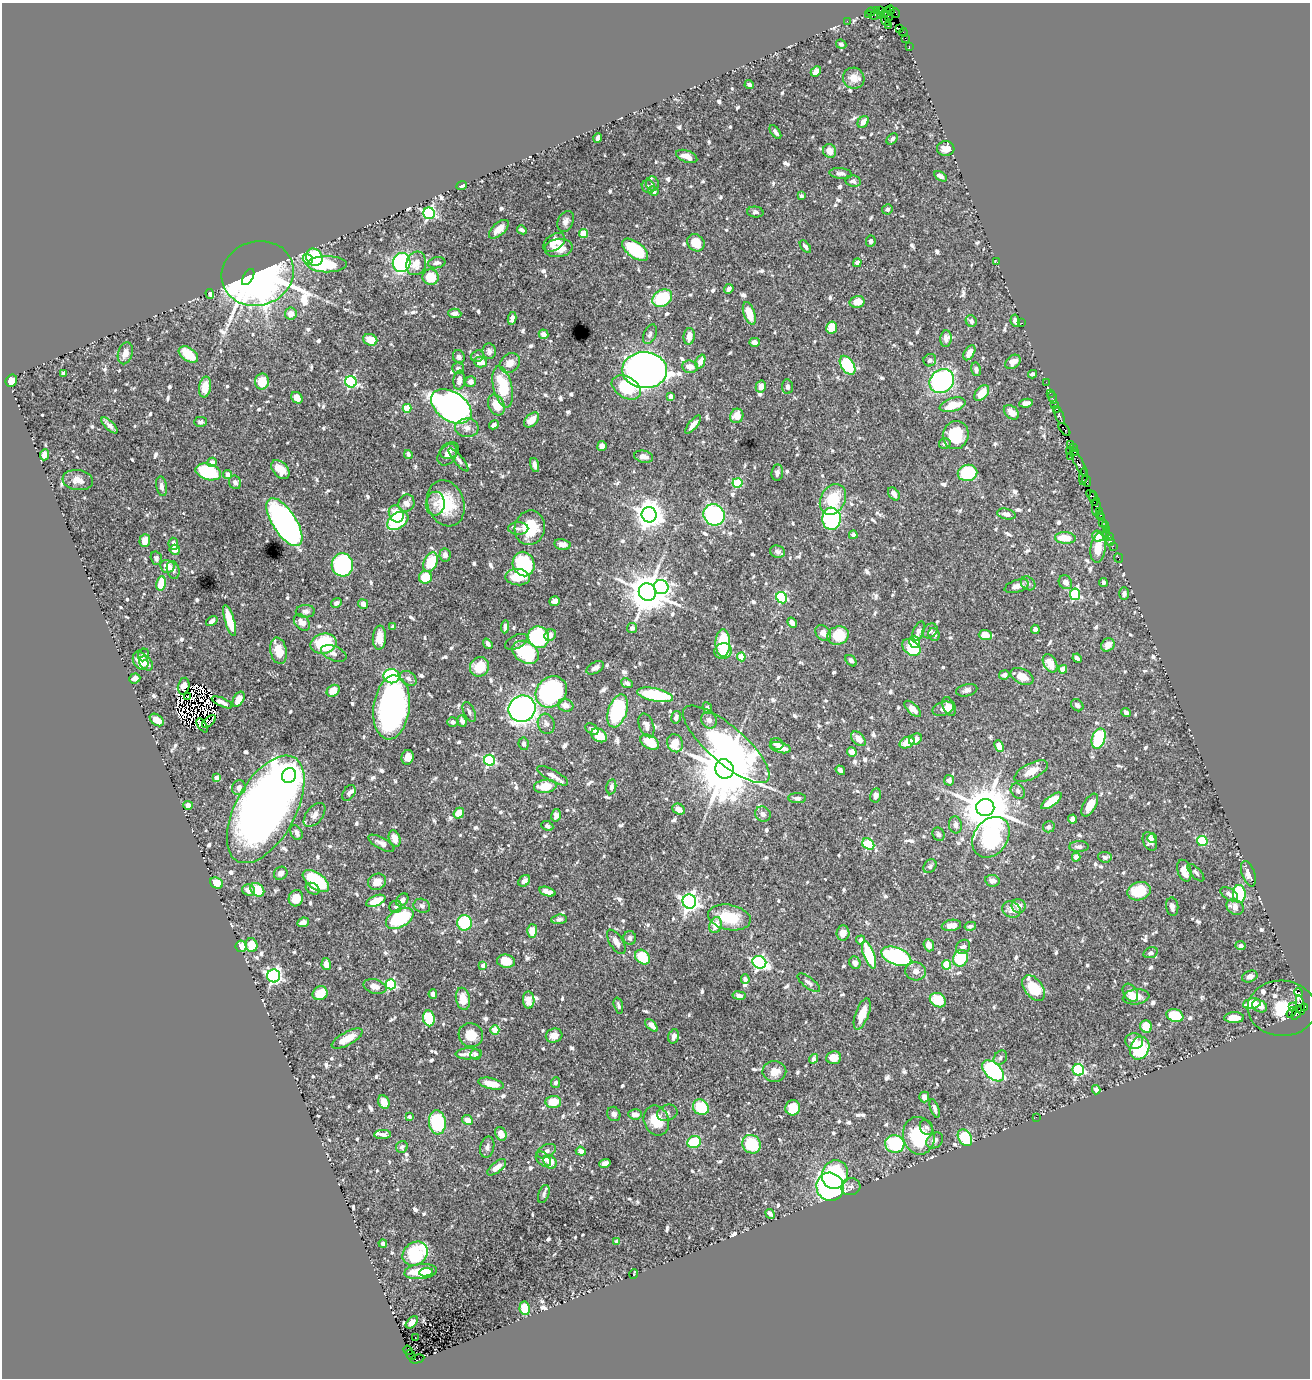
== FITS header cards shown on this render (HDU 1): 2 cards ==
NAXIS1  =                 1308
NAXIS2  =                 1376

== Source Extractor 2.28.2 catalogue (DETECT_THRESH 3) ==
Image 1308 x 1376 px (HDU 1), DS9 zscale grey, 1 PNG px = 1 image px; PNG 1312 x 1380 px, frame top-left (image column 1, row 1376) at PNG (2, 3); each listed source drawn as its Kron ellipse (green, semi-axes under 4 px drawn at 4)
Background 1.07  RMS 0.012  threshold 0.0366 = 3 sigma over >= 5 px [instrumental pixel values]
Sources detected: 968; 8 with non-positive FLUX_AUTO (blend fragments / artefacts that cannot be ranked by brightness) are neither listed nor drawn; of the other 960, the 500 brightest by FLUX_AUTO listed and drawn (460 fainter detections omitted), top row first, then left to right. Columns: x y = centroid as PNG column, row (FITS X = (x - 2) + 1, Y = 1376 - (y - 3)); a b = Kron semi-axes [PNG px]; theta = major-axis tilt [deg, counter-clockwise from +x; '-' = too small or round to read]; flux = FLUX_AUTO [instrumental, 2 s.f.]
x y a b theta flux
880 10 3 2 - 71
890 10 4 2 - 42
876 11 3 2 - 57
871 12 4 3 - 140
886 12 6 3 53 120
895 13 5 3 - 34
868 15 4 3 - 58
875 15 6 2 21 62
881 16 4 3 - 130
888 16 5 3 - 120
847 21 2 2 - 20
886 21 5 3 - 220
889 25 3 2 - 8.8
899 28 4 3 - 96
903 32 4 2 - 78
905 38 2 2 - 20
841 44 5 4 - 2.5
909 46 2 2 - 28
816 71 6 4 43 7
854 78 11 10 - 8.6
749 85 4 3 - 2.5
863 122 6 5 - 6
775 132 8 4 -53 2.8
598 138 5 4 - 4.7
892 139 6 4 43 2.5
946 149 9 7 2 8
830 151 7 6 - 8.7
687 156 11 6 -20 8.1
841 173 11 5 -6 3.1
941 176 7 4 -31 4.7
853 181 7 5 -11 3.5
652 184 7 6 - 2.7
462 186 5 3 - 3.2
648 187 7 6 - 2.5
653 191 5 4 - 4.6
801 196 4 3 - 2.4
887 209 5 5 - 2.9
755 212 8 5 -5 2.4
429 213 6 5 - 170
566 221 11 7 65 4.3
499 229 12 6 42 9.1
522 230 5 4 - 3.2
583 234 4 4 - 25
871 241 6 5 - 2.5
554 242 12 7 35 9.7
696 243 9 8 - 18
805 247 7 4 -51 2.5
559 248 14 9 7 12
635 250 15 8 -37 61
314 257 9 8 - 55
308 259 5 4 - 18
997 262 3 2 - 12
402 263 9 9 - 130
416 263 12 9 72 9.1
437 263 9 5 9 2.8
857 263 4 4 - 4.2
327 264 20 8 0 44
258 273 36 32 19 750
248 277 9 5 59 110
431 277 8 8 - 21
729 289 5 4 - 3.9
210 294 5 4 - 3
662 298 10 8 32 57
857 302 7 6 - 12
455 313 6 4 -3 5.1
749 313 12 5 -72 19
291 314 6 5 - 6.8
512 318 6 4 79 4.3
971 321 6 5 - 2.9
1015 321 6 4 -80 2.7
1021 323 3 2 - 70
832 328 6 5 - 17
543 334 5 4 - 4.8
650 334 10 6 65 3.3
689 336 8 5 82 9
946 339 8 5 85 5.6
370 340 7 5 -20 15
754 342 5 4 - 6.7
489 351 8 6 -82 3.1
125 353 11 7 75 6.4
969 353 8 5 59 7.2
188 354 11 6 -34 23
477 356 7 5 20 2.5
459 357 6 6 - 2.6
930 360 6 6 - 2.8
700 361 7 4 69 8
480 362 6 5 - 13
1013 362 8 6 39 5.9
510 363 11 9 39 7.9
848 365 10 6 -57 70
690 367 8 6 -6 8.4
458 368 6 5 - 3
976 369 7 5 -78 3.3
645 370 22 18 -3 770
63 373 4 4 - 2.4
1032 374 4 3 - 3
459 380 9 6 83 7.2
11 381 6 5 - 9.7
942 381 13 11 40 150
262 382 8 7 - 20
351 382 6 5 - 130
471 382 5 5 - 4.9
1046 382 2 2 - 27
761 386 6 5 - 6
205 387 10 6 81 15
503 387 21 9 -77 39
626 387 16 10 -31 45
787 387 7 5 -83 3.3
982 393 9 5 49 15
1050 393 2 2 - 46
670 396 4 4 - 5.8
297 398 6 5 - 8.6
1053 398 6 2 -72 64
1026 403 7 4 9 3.8
496 405 11 8 -63 14
953 405 13 6 17 19
1055 405 3 3 - 150
451 406 22 14 -34 370
407 408 4 4 - 25
1057 409 4 3 - 94
1011 412 9 6 -41 7.4
1059 415 9 3 -70 240
737 416 7 6 - 10
532 420 9 5 44 9.7
200 422 6 5 - 2.9
693 424 11 4 52 5.2
109 425 10 4 -44 4.6
494 425 5 4 - 2.7
467 428 12 9 -1 6.4
1064 429 7 3 -49 170
956 435 14 13 - 31
945 444 5 5 - 3.2
1070 444 3 3 - 88
602 446 5 4 - 5.5
1073 448 3 2 - 80
450 451 10 7 38 4.9
1069 451 2 2 - 33
1075 452 3 2 - 53
408 454 4 4 - 3.4
44 455 5 4 - 5.8
447 455 12 8 52 6.8
1070 456 2 2 - 43
643 457 9 6 -11 5.9
459 460 14 4 -50 3.6
212 462 5 4 - 3.5
1079 463 15 3 -63 630
535 465 7 4 -75 3.6
280 470 11 7 -48 11
208 472 13 8 -15 63
777 473 8 6 83 3.4
967 473 10 8 13 64
228 475 4 4 - 5.4
1083 476 9 3 81 140
78 480 15 10 -8 8.1
1086 481 6 3 -73 230
235 482 7 6 - 3
738 483 5 5 - 44
162 486 10 5 -81 4.3
894 494 7 5 -54 4
1091 495 6 3 -50 230
833 499 16 12 62 35
1094 499 7 3 -82 230
406 503 9 7 63 6.1
446 503 23 18 -70 39
435 504 12 9 85 6.8
1096 507 9 3 85 260
1099 511 2 2 - 95
396 514 9 7 -62 17
1006 514 9 5 -13 5
1100 514 3 3 - 78
649 515 7 7 - 1200
714 515 11 10 - 120
1102 518 3 2 - 92
831 519 11 9 88 160
398 521 12 7 34 58
284 522 27 11 -57 360
1103 522 3 2 - 72
1105 525 2 2 - 28
518 528 10 6 -1 2.9
530 528 17 15 78 35
1106 529 2 2 - 17
1106 533 2 2 - 38
853 535 4 4 - 2.7
1098 536 6 5 - 11
1109 536 3 2 - 77
1065 538 10 6 -4 18
145 541 6 5 - 10
1111 541 3 2 - 16
173 544 6 5 - 4.1
562 544 8 5 -12 5.9
1113 546 2 2 - 34
1098 548 15 7 83 14
175 550 5 5 - 7.1
777 552 8 6 -16 3.5
445 555 6 5 - 4
156 558 7 5 -75 2.5
1118 558 5 2 - 34
430 562 10 6 66 33
524 564 12 10 -68 88
342 565 12 10 -83 130
167 566 7 6 - 9.6
173 570 9 6 -74 3.7
425 577 6 6 - 22
518 577 12 8 -4 19
1065 582 7 6 - 5.4
1103 582 4 4 - 2.8
1028 583 8 6 -41 2.8
161 584 7 5 80 21
1017 586 12 6 18 5.4
661 587 7 7 - 150
647 592 9 8 - 3100
1124 593 6 5 - 2.8
1075 594 6 5 - 74
782 598 6 5 - 84
555 601 5 5 - 5.4
336 603 5 4 - 2.5
363 604 5 4 - 7.6
305 611 9 6 1 3.7
212 621 6 4 35 3.4
230 621 16 5 -73 26
302 622 9 6 -46 7.3
792 622 5 4 - 6
393 627 4 4 - 4
505 627 6 4 85 3.3
632 628 5 5 - 3.1
1035 629 5 4 - 3.1
919 631 10 5 67 5.4
930 631 8 6 43 2.8
823 633 9 6 -46 8.5
934 634 7 5 -66 4
550 635 6 5 - 5.4
985 635 7 5 -1 12
838 636 11 9 19 25
538 637 11 10 - 87
379 638 12 6 86 10
516 642 12 6 28 2.6
914 642 6 5 - 20
723 643 13 7 90 55
324 644 13 10 13 57
488 644 5 3 - 3.1
1108 645 7 6 - 8.4
911 647 10 7 -37 44
279 651 13 8 -78 16
723 651 9 7 24 17
526 652 14 10 -30 60
334 653 13 7 -21 3.7
143 655 6 5 - 2.9
741 657 4 4 - 25
1077 658 5 3 - 3.2
141 661 9 7 -61 10
851 661 6 4 -47 3.1
146 663 8 6 -45 4.7
1050 663 10 6 -60 11
479 667 10 9 - 23
595 668 9 5 28 3.9
1063 669 4 4 - 15
1004 675 5 4 - 2.8
391 676 8 7 - 94
1022 676 12 7 -25 11
135 678 6 5 - 3.8
408 678 9 6 -34 3.8
627 683 6 4 -25 2.9
184 686 8 5 78 3.7
967 690 11 6 13 3.5
333 691 7 5 35 11
551 692 17 14 45 130
655 695 18 6 -12 67
188 697 3 2 - 2.5
239 699 8 5 61 11
222 702 11 4 -24 2.5
566 705 8 6 -16 7
1077 705 7 5 -45 3
392 707 32 18 83 310
949 707 10 6 -68 5.5
707 708 6 4 -66 2.5
522 709 14 13 - 400
913 709 10 5 -44 6.6
943 709 11 6 17 6.6
618 711 17 9 71 84
469 712 11 5 -65 2.7
1126 713 5 4 - 4
676 717 6 5 - 3.4
157 720 8 5 -37 8.3
709 720 8 7 - 4.7
462 721 6 4 -71 4.1
209 722 8 2 40 3.2
452 722 5 5 - 3.4
546 724 10 8 -73 4.3
202 725 8 4 -54 13
646 725 12 7 -70 5.4
592 729 7 5 -36 3.3
599 735 8 6 -35 20
858 739 9 5 -46 8.5
915 739 7 5 37 5.4
1099 739 10 6 72 65
650 742 10 6 -31 22
675 743 9 8 - 17
907 743 8 5 26 15
524 744 6 5 - 3.4
726 744 55 18 -41 220
777 744 6 6 - 5.1
999 746 6 4 -67 8.7
780 748 11 5 -13 8.6
852 752 5 4 - 10
408 757 7 6 - 6.5
490 760 5 5 - 110
724 769 10 9 - 7600
840 770 5 4 - 3.1
1031 771 18 8 26 12
289 776 7 7 - 670
553 776 17 5 -29 6.6
216 778 4 4 - 8.4
949 780 5 5 - 3.9
545 786 11 6 8 20
611 787 7 5 79 2.6
239 788 7 6 - 4.9
1018 791 8 6 -51 3.1
349 793 8 5 58 2.5
876 795 7 5 79 3.9
797 798 9 5 -3 3
1051 801 12 5 37 24
188 805 4 4 - 5.7
1090 805 12 6 60 15
985 807 9 8 - 4500
266 809 59 30 61 890
679 809 7 5 -30 6.7
459 813 5 5 - 12
763 814 8 7 - 4.1
314 815 14 8 51 5.4
556 815 6 5 - 3.1
1072 819 4 4 - 3.6
955 825 8 6 -82 3.4
547 826 6 4 -27 2.4
1049 827 6 5 - 2.7
296 833 8 5 -61 4.5
939 834 7 5 -62 2.7
991 837 22 17 54 160
395 838 8 5 -70 9.2
1152 838 5 4 - 2.5
1150 841 10 6 -64 5.9
1202 841 5 5 - 49
381 843 14 5 -28 5.3
868 844 6 5 - 64
1079 847 10 5 1 3.1
1076 857 4 4 - 7.2
1105 857 7 5 -7 3.1
930 866 7 5 49 2.6
1184 871 11 6 -73 11
281 873 7 6 - 4.1
1196 873 11 5 -47 2.7
1248 874 13 6 -71 5.5
316 881 15 8 -36 70
524 881 6 5 - 4.1
992 881 7 6 - 4.4
377 882 9 8 - 8.9
217 883 7 5 -23 21
313 889 7 5 -32 3.5
249 890 6 5 - 6
257 890 8 6 -46 26
1139 891 12 9 17 29
547 892 8 4 -17 5.4
1229 894 10 6 -32 3.7
1239 894 9 6 -88 60
296 898 8 7 - 13
402 900 7 5 52 3.7
376 901 10 5 23 19
689 901 7 7 - 440
422 906 8 7 - 3.4
1019 906 7 7 - 6.4
396 907 6 6 - 2.8
1172 907 9 6 -83 4.4
1235 907 9 7 -30 6.8
1011 909 9 8 - 6.7
729 917 21 12 -11 30
400 918 15 9 29 70
559 919 8 4 8 2.6
303 922 6 4 24 4.1
464 923 8 7 - 50
716 925 8 6 71 10
951 925 10 5 9 8
970 926 6 4 13 2.6
532 931 6 5 - 12
843 933 8 6 84 6.9
630 938 7 6 - 2.7
861 940 4 4 - 4.2
616 942 14 6 -58 6.7
251 945 7 6 - 21
929 945 6 5 - 7
241 946 6 5 - 8.8
1241 946 5 4 - 3.8
963 947 8 6 45 3.3
1151 953 7 5 16 2.7
869 955 14 5 -69 47
896 956 16 8 -21 160
642 957 8 6 -46 29
960 958 8 7 - 37
506 961 9 6 -7 14
759 962 7 6 - 190
855 963 6 5 - 4.4
326 964 6 4 -77 5.6
946 965 5 4 - 29
483 966 4 4 - 7.5
916 971 11 9 -10 5.4
274 976 6 6 - 220
1250 976 8 5 22 4.5
745 979 5 4 - 2.8
809 983 13 5 -38 3.5
391 984 5 5 - 86
375 987 12 7 -16 7
1034 988 14 9 -54 33
1299 992 4 3 - 3500
320 993 8 6 32 15
1130 993 10 6 -57 8
433 994 5 4 - 3.1
739 995 6 4 -8 3.5
1136 997 13 7 7 11
463 999 11 7 -79 13
529 1000 8 5 -86 11
938 1000 8 6 -33 26
1252 1004 9 5 11 23
618 1005 8 4 -74 2.6
1300 1005 10 3 -79 190
1260 1006 8 6 -28 7.8
1292 1006 2 2 - 61
1304 1007 3 3 - 84
1282 1008 34 27 -3 160
1291 1012 6 2 57 100
1297 1013 7 3 66 220
862 1014 16 6 70 13
1175 1015 9 6 -17 34
429 1018 8 5 -82 45
1234 1018 10 5 1 12
651 1025 8 4 -47 5.6
1146 1026 6 5 - 19
495 1030 5 4 - 23
471 1035 12 11 - 15
554 1036 8 7 - 7.3
674 1036 7 5 74 5.8
347 1039 17 6 28 14
1134 1041 9 8 - 8.9
1140 1048 12 9 66 63
469 1054 13 5 1 4.7
476 1055 5 5 - 3.8
834 1058 7 6 - 12
1000 1058 8 6 51 2.5
814 1059 5 4 - 6.8
1078 1070 6 5 - 100
774 1071 12 10 1 10
993 1071 13 8 -43 120
555 1083 5 4 - 2.5
491 1084 13 5 -12 16
1096 1090 5 4 - 4.1
924 1097 5 5 - 5.2
384 1102 7 5 -65 8.4
553 1102 8 6 2 17
701 1107 8 7 - 33
793 1108 7 7 - 32
935 1108 10 4 -70 3.4
667 1113 10 8 20 3.6
614 1114 7 6 - 3.3
635 1114 7 5 -5 5.1
409 1116 4 3 - 2.6
1036 1117 2 2 - 12
467 1120 6 4 -26 8.4
656 1120 15 12 -69 24
437 1122 12 8 -84 68
926 1127 8 6 -60 2.9
501 1134 7 5 -65 8.5
383 1135 8 4 2 3.7
919 1136 19 15 -77 52
965 1138 9 6 -58 40
935 1140 9 7 41 4.1
694 1142 7 6 - 34
751 1144 10 8 -43 41
895 1144 10 8 -12 76
402 1147 6 5 - 2.8
487 1147 10 7 77 4.2
546 1151 10 6 26 4.1
581 1151 5 4 - 6.5
543 1159 9 6 -44 3.6
550 1162 7 5 -46 14
605 1163 6 4 17 6.1
497 1167 11 5 39 8.2
835 1175 14 13 - 59
830 1187 14 13 - 300
851 1187 10 8 15 3.3
544 1194 9 5 69 2.8
770 1214 5 4 - 2.7
617 1241 4 4 - 2.9
383 1244 4 4 - 3.6
415 1254 13 11 37 61
421 1271 16 7 6 20
426 1272 7 4 7 6.5
634 1274 5 3 - 5.5
525 1308 7 5 -80 21
412 1322 7 4 45 3.6
415 1338 3 2 - 2.9
408 1350 5 4 - 33
411 1355 5 3 - 210
417 1359 7 3 13 320
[460 fainter detections neither listed nor drawn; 8 non-positive-flux detections neither listed nor drawn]